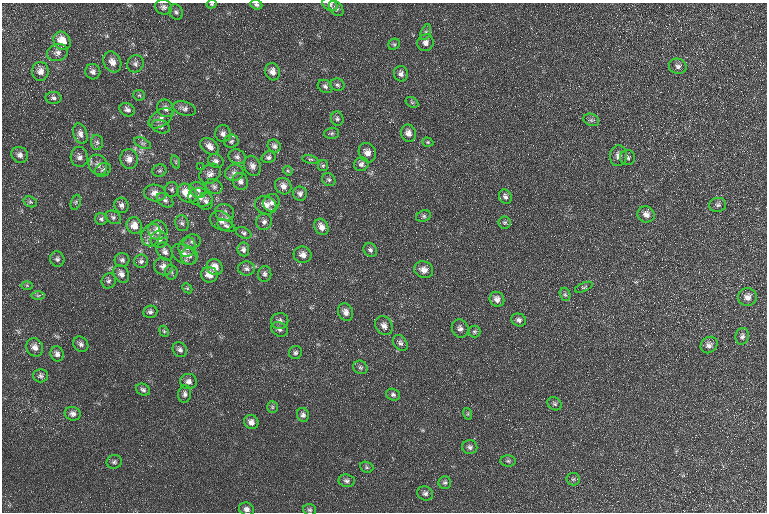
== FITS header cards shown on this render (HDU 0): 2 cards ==
NAXIS1  =                  765 / Axis length
NAXIS2  =                  510 / Axis length

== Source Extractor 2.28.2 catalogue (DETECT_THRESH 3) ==
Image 765 x 510 px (HDU 0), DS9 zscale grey, 1 PNG px = 1 image px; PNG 769 x 514 px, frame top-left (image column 1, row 510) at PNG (2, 3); each listed source drawn as its Kron ellipse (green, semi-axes under 4 px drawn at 4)
Background 18.2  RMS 8.5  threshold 25.5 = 3 sigma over >= 5 px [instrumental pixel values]
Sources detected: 162; all 162 listed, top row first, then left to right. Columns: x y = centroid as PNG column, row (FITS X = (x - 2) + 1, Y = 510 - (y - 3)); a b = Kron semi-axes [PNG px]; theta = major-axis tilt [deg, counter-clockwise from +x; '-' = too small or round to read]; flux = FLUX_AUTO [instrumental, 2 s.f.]
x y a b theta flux
212 4 5 3 - 700
330 4 8 5 -33 1700
256 5 6 4 -22 1200
164 7 9 7 -17 1800
336 8 9 6 -51 1500
176 12 8 6 -55 1500
426 32 8 4 68 1300
62 41 10 8 -58 8700
425 43 8 8 - 3000
394 44 6 5 - 960
58 53 11 8 17 2900
112 62 11 8 -62 4400
135 64 9 8 - 2000
678 66 9 7 -19 2100
40 71 9 8 - 4200
93 72 8 7 - 2100
272 72 9 7 -76 3600
401 74 7 7 - 2300
337 85 7 6 - 1300
325 86 8 6 -32 1700
139 95 6 5 - 980
53 98 8 6 -3 1600
412 102 7 5 -30 930
166 108 9 8 - 3000
184 108 12 7 -16 2300
127 110 8 6 -27 2000
161 118 13 8 34 2800
337 119 7 6 - 1200
591 120 8 6 -20 1300
161 127 9 6 -19 1900
332 133 7 5 1 1200
408 133 9 7 -71 3500
80 134 10 7 -71 2800
223 134 8 7 - 2300
231 141 7 6 - 1400
97 142 7 6 - 1600
428 142 6 4 -20 740
142 143 9 5 -26 1500
210 146 10 7 -36 3500
274 146 7 6 - 1700
367 153 10 8 -63 4100
20 155 8 7 - 2700
618 156 10 8 86 3700
79 157 10 8 -85 2600
237 157 9 7 -24 2000
269 157 7 6 - 1700
628 158 7 7 - 1600
129 159 10 8 -80 3900
310 159 8 4 -12 940
216 161 8 6 -24 1900
176 162 6 4 -72 820
361 164 7 7 - 2200
98 165 10 9 - 3500
252 166 10 8 -67 2600
323 166 5 5 - 910
200 167 2 2 - 330
103 170 8 6 30 1400
160 171 7 6 - 980
288 171 5 4 - 690
234 173 9 8 - 2900
210 174 11 9 38 3000
329 180 7 6 - 1400
240 181 9 7 -62 2400
214 186 9 7 -30 1800
283 186 9 7 -45 3500
172 190 7 7 - 1400
198 190 9 7 -35 2400
155 193 11 8 -10 4400
187 193 11 8 -42 9800
300 194 7 7 - 2100
200 197 12 9 -15 3400
505 197 7 6 - 1900
165 200 9 6 -35 1800
206 201 8 7 - 1900
30 202 7 5 -20 950
76 202 8 5 72 980
271 203 9 8 - 2500
121 205 8 7 - 2200
266 205 11 9 -19 4300
718 205 8 7 - 1500
225 212 10 8 -24 2500
646 214 8 8 - 3300
423 216 7 5 22 1200
113 217 8 6 -30 1500
101 219 6 6 - 1300
221 221 12 9 -28 4000
264 222 8 7 - 2200
182 223 8 6 -69 1600
505 223 6 6 - 1000
134 226 8 7 - 5100
226 226 9 5 -24 1500
321 227 8 6 -61 3800
158 230 10 9 - 6100
244 233 8 5 -26 1300
151 235 11 9 69 4600
159 239 8 8 - 2800
192 241 8 7 - 1700
187 247 10 8 73 3100
243 249 7 6 - 2100
370 250 7 6 - 1600
165 252 10 7 -55 2800
184 254 13 9 -30 4000
303 255 9 8 - 3300
189 256 8 8 - 2400
57 259 8 7 - 1600
122 260 7 7 - 1700
141 261 7 6 - 1700
163 266 9 8 - 3400
215 267 8 7 - 5600
246 269 8 7 - 2000
424 270 10 8 -21 3900
171 272 7 6 - 1200
121 274 9 7 -57 3200
265 274 8 6 87 1600
209 275 8 7 - 5600
109 281 8 7 - 1500
27 285 6 4 -1 730
584 287 9 3 23 850
187 288 6 4 -44 790
565 294 7 5 -73 1200
38 295 7 4 0 900
747 297 9 9 - 3600
497 299 8 7 - 3300
150 312 7 6 - 1700
345 312 9 7 -69 3000
519 320 7 6 - 2000
280 321 9 8 - 2400
384 326 10 8 -57 3400
460 328 9 8 - 2400
280 329 8 7 - 1800
164 331 6 4 -66 770
474 331 6 6 - 1000
742 336 8 6 80 1900
400 343 9 6 -52 1900
81 344 8 7 - 1900
709 345 9 7 42 2700
35 347 9 8 - 3400
180 350 8 6 -49 2000
295 353 6 6 - 1400
57 354 7 6 - 2200
360 367 7 6 - 1200
40 376 7 7 - 1500
189 381 8 7 - 2800
143 390 7 5 -26 1600
185 394 9 6 82 1900
393 395 7 5 -18 1400
555 404 7 6 - 1200
272 407 6 5 - 930
73 414 8 7 - 2400
468 414 6 4 -73 710
303 415 7 6 - 1800
251 422 7 6 - 3000
470 447 7 7 - 1800
508 461 8 5 -1 1200
114 462 8 6 11 1400
367 467 7 5 -22 990
573 479 6 6 - 970
347 481 8 6 -7 1700
445 483 6 6 - 1300
425 493 8 6 -22 1800
247 509 8 6 -22 2300
310 510 6 5 - 1200
At the frame edge (FLAGS 8, measured only in part): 3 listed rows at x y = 212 4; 330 4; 256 5